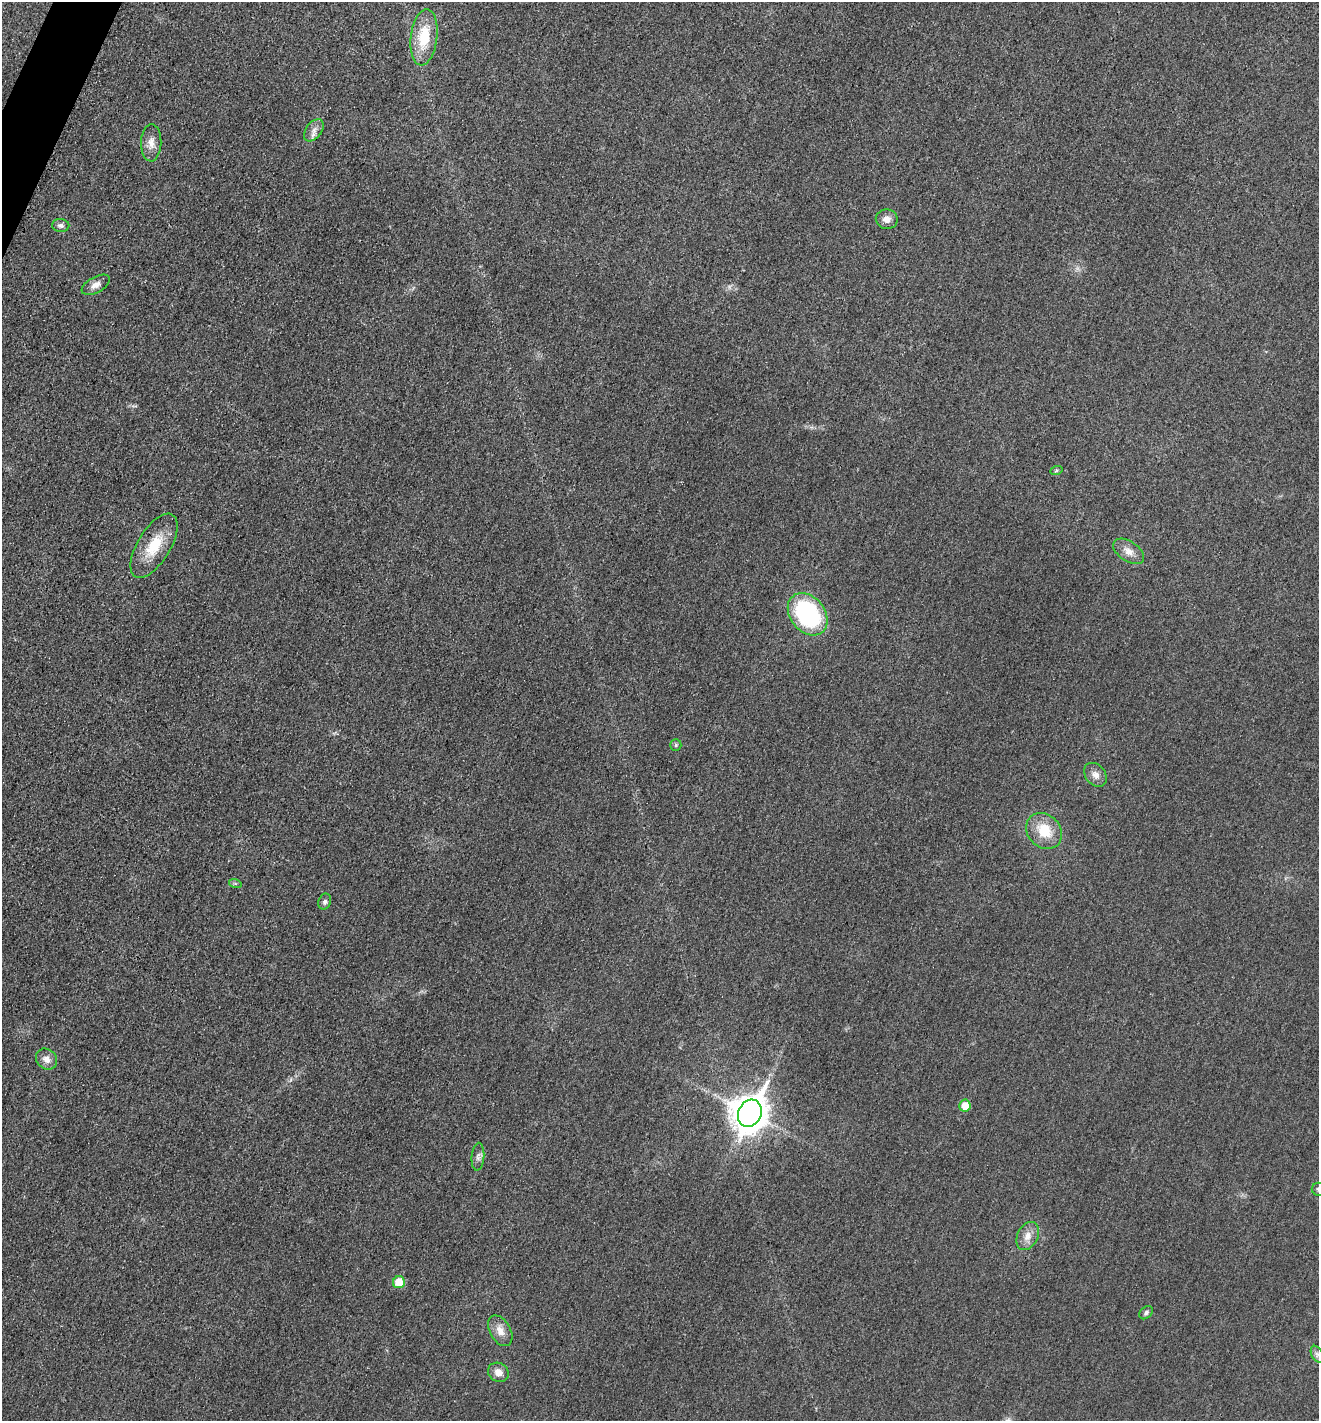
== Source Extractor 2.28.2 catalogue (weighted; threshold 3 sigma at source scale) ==
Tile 11 of 4 x 4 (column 3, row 3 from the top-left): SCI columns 2785-4101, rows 1434-2852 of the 5714 x 5701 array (HDU 1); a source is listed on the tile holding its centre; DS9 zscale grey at full resolution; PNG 1321 x 1423 px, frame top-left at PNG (2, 2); each listed source drawn as its Kron ellipse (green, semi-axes under 4 px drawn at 4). Shown black and unused: <1% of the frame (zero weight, under 3 of 4 exposures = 1% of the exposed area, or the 3 px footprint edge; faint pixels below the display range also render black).
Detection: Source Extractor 2.28.2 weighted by HDU 2 'WHT'; one run over the whole footprint, this tile lists its part. Background 0.0273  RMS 0.0058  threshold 0.0263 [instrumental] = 3 sigma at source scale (4.5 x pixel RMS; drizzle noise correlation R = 1.50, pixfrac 1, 0.05/0.05 arcsec/px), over >= 5 px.
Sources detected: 26; all 26 listed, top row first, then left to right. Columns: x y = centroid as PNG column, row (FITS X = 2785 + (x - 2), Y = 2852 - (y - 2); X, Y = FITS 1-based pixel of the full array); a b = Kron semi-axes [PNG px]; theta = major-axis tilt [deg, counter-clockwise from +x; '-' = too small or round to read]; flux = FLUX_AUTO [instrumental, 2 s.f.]
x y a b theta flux
424 37 28 13 83 22
314 130 12 8 54 3.5
151 143 18 10 89 5.3
887 219 11 9 -10 4.2
61 225 8 6 -2 2.1
96 285 15 8 28 4.1
1056 471 6 4 20 0.79
154 546 36 16 59 20
1128 551 17 10 -34 5.1
808 614 23 17 -52 76
676 745 6 5 - 0.96
1095 775 13 10 -50 4.2
1044 831 19 16 -47 17
235 883 6 4 -19 0.9
325 902 8 6 71 1.6
46 1059 11 9 -45 4.4
965 1106 6 5 - 8.5
750 1113 14 11 63 1200
478 1157 14 6 86 2.4
1318 1189 6 6 - 1.3
1028 1236 15 10 64 5.5
399 1282 6 6 - 13
1146 1313 8 5 43 1.5
500 1331 17 10 -60 5.7
1317 1354 9 5 -65 1.8
498 1372 11 9 -29 4.7
Overlapping masked pixels (flux is a lower limit): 1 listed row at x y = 154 546
Isophote crosses this tile's border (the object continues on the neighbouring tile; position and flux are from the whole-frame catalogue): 1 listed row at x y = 1318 1189